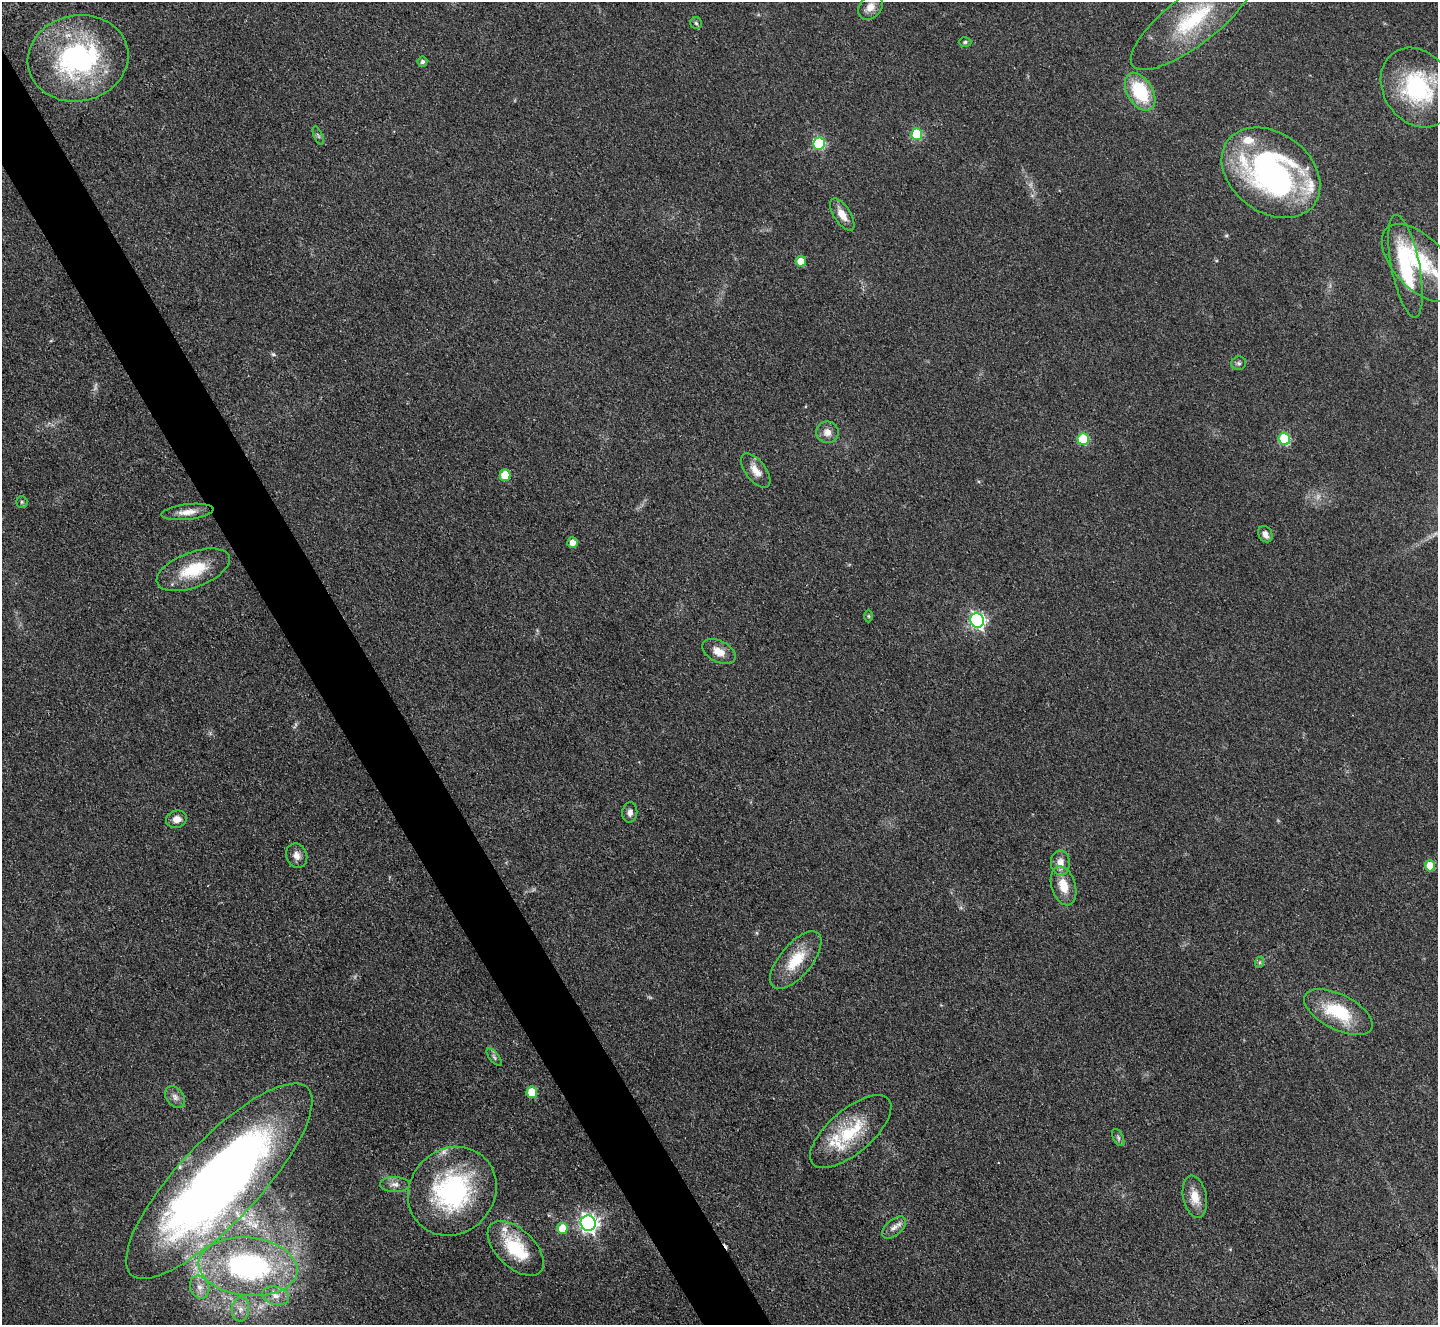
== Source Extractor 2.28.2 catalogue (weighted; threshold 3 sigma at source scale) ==
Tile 11 of 4 x 4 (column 3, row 3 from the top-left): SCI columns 2877-4312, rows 1616-2938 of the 5752 x 5743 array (HDU 1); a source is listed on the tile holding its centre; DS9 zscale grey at full resolution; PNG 1440 x 1327 px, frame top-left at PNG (2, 2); each listed source drawn as its Kron ellipse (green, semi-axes under 4 px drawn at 4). Shown black and unused: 4% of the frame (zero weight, under 3 of 4 exposures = <1% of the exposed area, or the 3 px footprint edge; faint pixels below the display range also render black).
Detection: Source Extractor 2.28.2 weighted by HDU 2 'WHT'; one run over the whole footprint, this tile lists its part. Background 0.0851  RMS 0.0062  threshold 0.028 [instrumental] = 3 sigma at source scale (4.5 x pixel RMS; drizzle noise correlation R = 1.50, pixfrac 1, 0.05/0.05 arcsec/px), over >= 5 px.
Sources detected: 69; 5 too faint to see at this stretch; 1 inside a brighter object's white glare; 1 cosmic-ray / hot-pixel residue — neither listed nor drawn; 6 inside a brighter listed object's ellipse — not listed separately; the other 56 listed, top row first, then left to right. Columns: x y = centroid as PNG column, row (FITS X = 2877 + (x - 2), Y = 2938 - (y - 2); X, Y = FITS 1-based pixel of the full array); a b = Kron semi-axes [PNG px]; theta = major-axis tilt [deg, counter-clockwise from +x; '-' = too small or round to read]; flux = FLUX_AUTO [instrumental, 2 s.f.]
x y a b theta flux
870 7 14 11 49 6.2
1193 19 76 25 38 66
696 23 6 5 - 1.2
965 42 6 4 2 1.1
78 58 50 43 11 110
422 62 5 5 - 1.8
1417 87 42 34 -56 70
1140 92 21 12 -59 36
917 134 6 5 - 40
318 136 10 4 -67 1.1
819 143 6 6 - 60
1271 173 54 39 -37 190
842 214 18 8 -57 7.4
801 261 5 5 - 9.1
1420 263 48 26 -46 48
1405 266 52 14 -79 51
1239 363 7 6 - 1.8
827 432 11 11 - 5.3
1083 439 6 5 - 33
1284 439 6 5 - 50
756 471 20 10 -52 7.4
505 475 5 5 - 18
22 502 6 5 - 1.1
187 512 26 7 7 7.2
1265 534 8 6 -63 3.9
572 542 5 5 - 5.6
193 570 38 17 20 26
868 616 6 4 -89 0.88
977 620 7 7 - 170
719 652 18 10 -28 7.9
630 812 10 7 82 2.9
177 819 10 8 15 4.7
297 856 12 10 -66 4.7
1060 863 12 9 -86 5.8
1430 866 5 5 - 17
1063 886 20 12 -73 11
796 960 35 16 50 22
1260 962 6 4 71 0.99
1338 1012 37 17 -27 34
494 1057 10 4 -52 1.7
532 1092 6 5 - 21
175 1097 12 8 -53 3.9
851 1132 50 22 40 35
1118 1137 9 5 -64 1.7
219 1181 128 41 47 570
395 1184 15 7 -2 4
452 1191 47 42 45 99
1195 1197 21 11 -79 10
588 1223 8 7 - 280
562 1228 5 5 - 16
894 1228 14 8 41 4
516 1248 34 19 -44 34
248 1267 49 29 -6 130
200 1287 12 9 -69 5
276 1296 14 9 -14 5.7
240 1309 12 8 86 5
Overlapping masked pixels (flux is a lower limit): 1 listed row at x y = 248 1267
Isophote crosses this tile's border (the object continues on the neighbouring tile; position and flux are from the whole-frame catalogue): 2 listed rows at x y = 1193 19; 1420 263